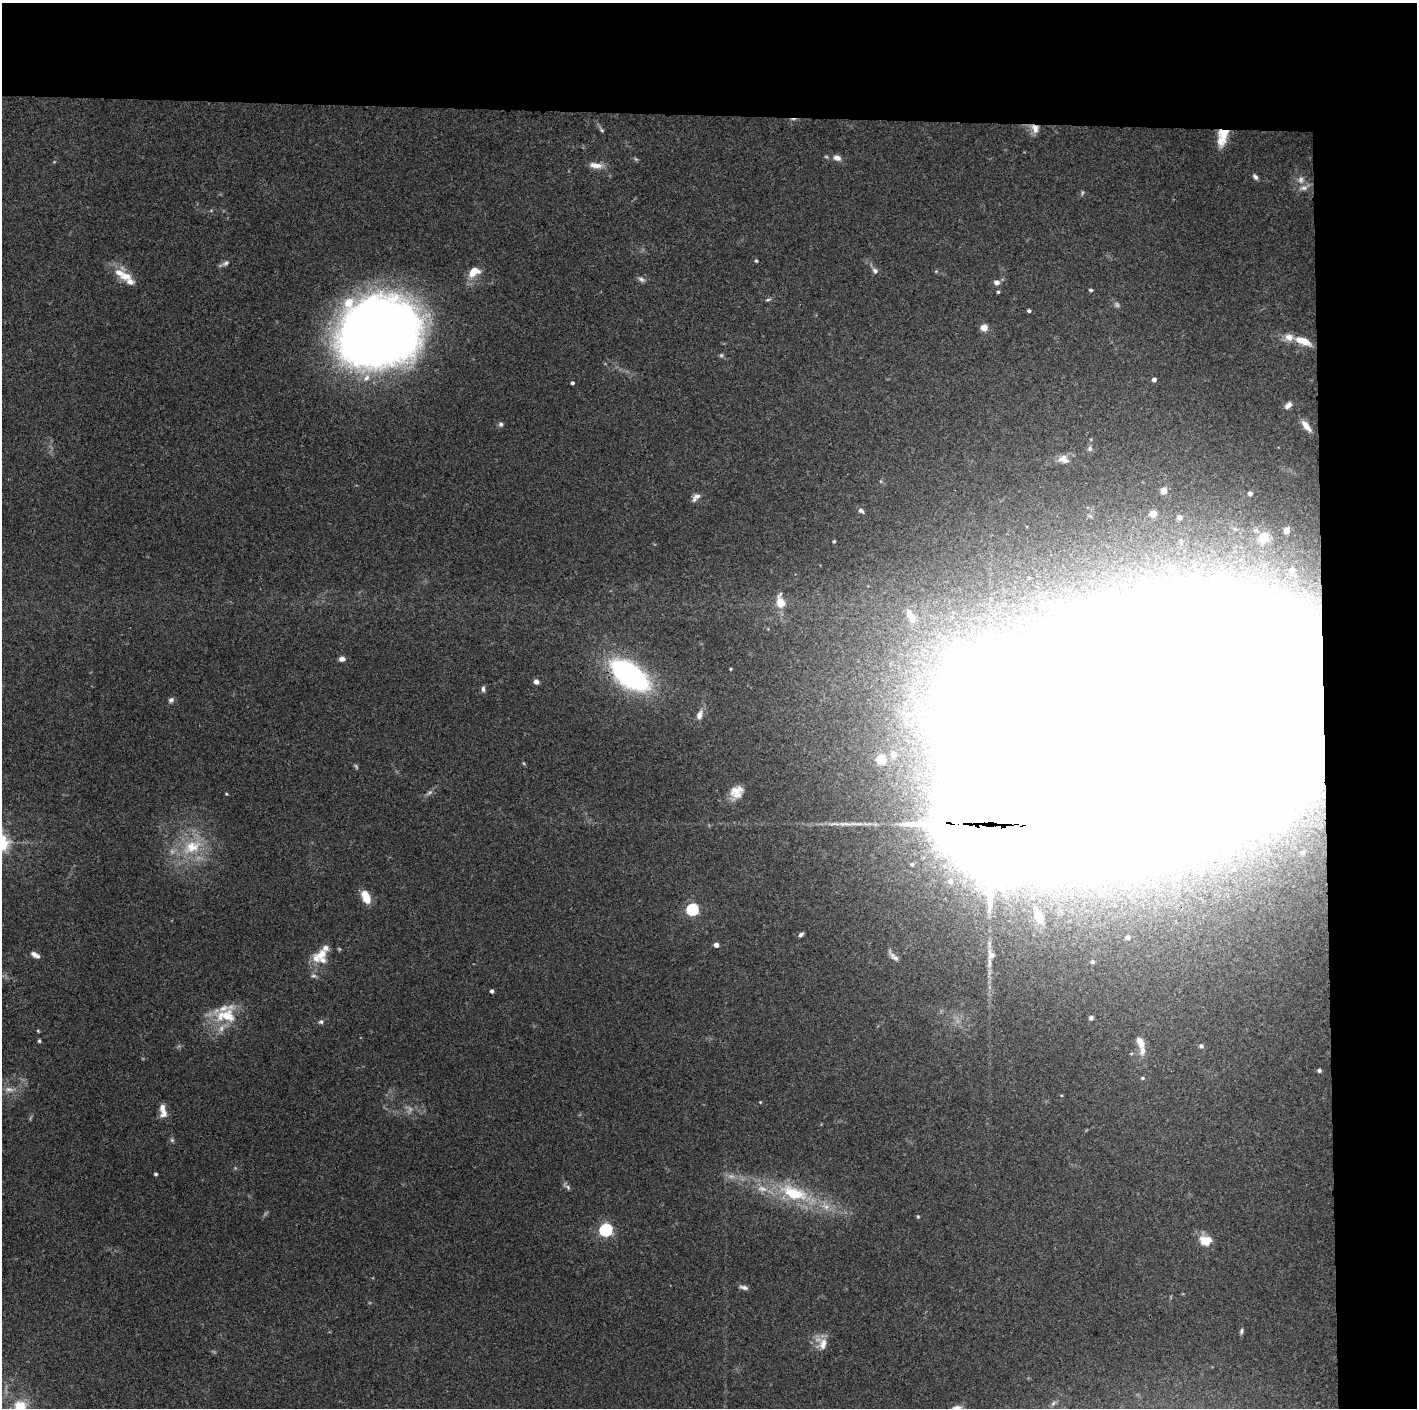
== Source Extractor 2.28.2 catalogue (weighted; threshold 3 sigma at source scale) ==
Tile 3 of 3 x 3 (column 3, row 1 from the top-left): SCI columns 2830-4244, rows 2813-4218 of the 4244 x 4223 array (HDU 1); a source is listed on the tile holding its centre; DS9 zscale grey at full resolution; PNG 1419 x 1410 px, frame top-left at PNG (2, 3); no overlay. Shown black and unused: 14% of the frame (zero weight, under 3 of 4 exposures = <1% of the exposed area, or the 3 px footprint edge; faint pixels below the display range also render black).
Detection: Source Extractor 2.28.2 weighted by HDU 2 'WHT'; one run over the whole footprint, this tile lists its part. Background 0.0731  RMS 0.0055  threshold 0.0249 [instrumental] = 3 sigma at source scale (4.5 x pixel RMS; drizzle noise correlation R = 1.50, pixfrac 1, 0.05/0.05 arcsec/px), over >= 5 px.
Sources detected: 130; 11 too faint to see at this stretch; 15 inside a brighter object's white glare — not listed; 12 inside a brighter listed object's ellipse — not listed separately; the other 92 listed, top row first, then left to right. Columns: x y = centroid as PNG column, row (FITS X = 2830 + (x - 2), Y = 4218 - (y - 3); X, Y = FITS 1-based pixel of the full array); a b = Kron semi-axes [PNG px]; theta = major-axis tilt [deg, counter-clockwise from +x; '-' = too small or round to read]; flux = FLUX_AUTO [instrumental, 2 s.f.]
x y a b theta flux
1035 128 13 9 -72 4.1
602 130 6 4 -32 0.82
1222 137 22 11 77 11
837 158 10 7 -15 2.9
596 165 18 7 -7 4.7
1255 177 8 5 -51 1.5
1301 180 10 8 76 2.8
756 261 4 3 - 0.7
226 263 9 6 25 1.7
875 271 8 7 - 1.9
474 272 16 11 30 7.6
126 276 17 11 -1 7
641 279 9 5 -16 1.7
997 282 5 5 - 3.2
1091 290 4 3 - 0.89
998 292 4 4 - 0.69
768 300 7 4 9 0.9
1029 311 4 3 - 1.1
984 327 5 5 - 6.8
378 333 73 61 19 600
1303 341 20 8 -21 8.4
1154 380 4 4 - 2.2
572 383 4 4 - 1
1288 405 10 6 42 2.6
501 424 6 6 - 1.3
1306 426 16 6 -52 4.6
1090 449 7 6 - 1.4
1064 459 14 10 -20 4.1
1164 491 5 5 - 4.3
1250 493 4 4 - 2.2
697 496 12 7 21 2.7
861 511 7 4 -37 1.7
1153 514 5 4 - 9
1180 517 4 4 - 2
1286 530 7 6 - 2.4
1264 538 14 10 70 6.7
834 541 3 3 - 0.64
1170 568 8 8 - 4.5
1292 570 5 5 - 2.7
780 601 17 9 -83 8.1
911 616 25 10 -60 9.1
342 659 6 5 - 2.8
731 669 3 3 - 0.58
630 675 24 11 -36 220
536 682 5 5 - 3.1
483 689 8 5 -89 1.4
171 700 7 6 - 1.4
699 715 11 7 76 3.1
1157 728 153 81 14 30000
894 754 9 9 - 4
881 759 6 6 - 19
735 791 20 10 14 5.7
226 794 4 3 - 0.53
990 825 46 29 -3 15000
192 847 29 18 25 23
1303 852 5 5 - 1.3
912 864 5 4 - 0.81
950 881 9 9 - 4.5
366 897 16 9 -66 7.9
692 909 6 5 - 70
1039 916 19 9 -72 6.7
801 934 7 4 33 1.3
1127 937 5 4 - 2.1
716 945 4 4 - 2.6
34 954 9 6 -30 2.4
321 954 18 12 26 7.4
991 955 11 8 -67 3.2
894 956 17 6 -44 2.7
1092 962 5 4 - 1.5
313 976 8 4 0 1.2
492 991 4 3 - 1.6
226 1016 30 19 -1 18
1091 1018 4 4 - 1.7
321 1022 6 5 - 1.3
39 1041 4 4 - 0.74
1140 1041 15 7 -66 4.8
1201 1046 6 5 - 1.2
1319 1070 4 4 - 1.2
1142 1078 5 4 - 0.7
760 1102 4 3 - 0.43
164 1113 11 10 - 3.7
172 1140 6 5 - 0.96
156 1174 4 3 - 0.87
794 1193 40 18 -20 33
918 1216 5 4 - 0.63
606 1230 6 5 - 97
1205 1240 14 11 -6 8.3
744 1287 12 5 -18 1.9
1241 1331 8 4 78 1.1
823 1344 17 10 76 5.6
1053 1403 9 3 45 1.1
20 1406 16 15 - 13
Overlapping masked pixels (flux is a lower limit): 4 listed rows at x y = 1035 128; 1222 137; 1157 728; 990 825
Isophote crosses this tile's border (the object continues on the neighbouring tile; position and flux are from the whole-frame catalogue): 1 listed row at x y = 20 1406